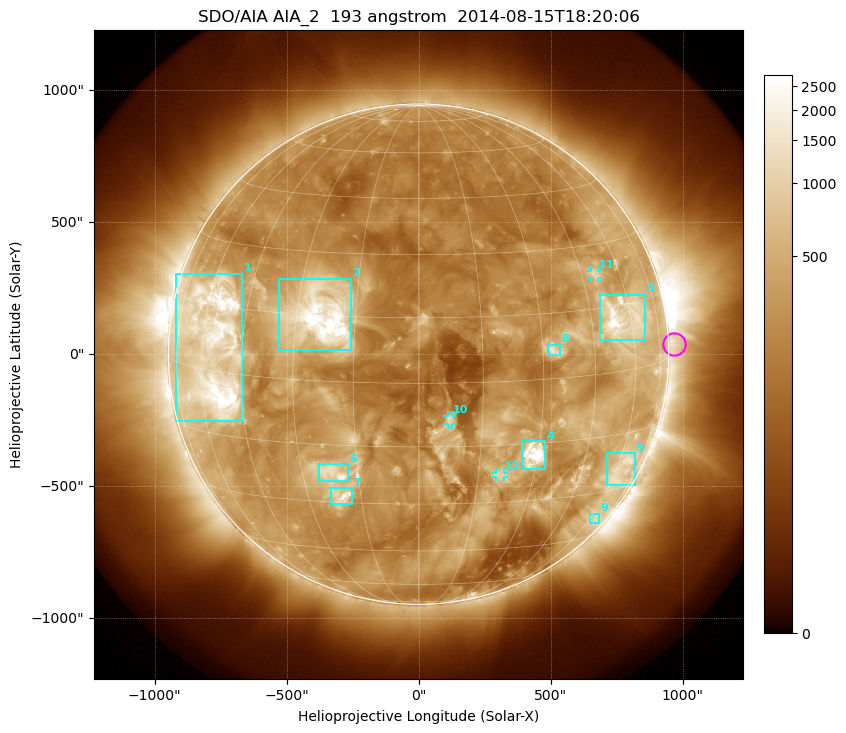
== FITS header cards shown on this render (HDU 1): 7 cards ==
TELESCOP= 'SDO/AIA'
INSTRUME= 'AIA_2'
WAVELNTH=                  193
WAVEUNIT= 'angstrom'
DATE-OBS= '2014-08-15T18:20:06.84'
CTYPE1  = 'HPLN-TAN'
CTYPE2  = 'HPLT-TAN'

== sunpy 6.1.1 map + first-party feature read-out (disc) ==
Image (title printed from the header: SDO/AIA AIA_2  193 angstrom  2014-08-15T18:20:06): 1024 x 1024 px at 2.4 arcsec/px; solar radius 948 arcsec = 395 px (full disc in frame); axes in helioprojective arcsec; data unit not stated in the header (colour bar unlabelled)
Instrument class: DISC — disc imager (sunpy class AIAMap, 193 A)
Bright regions (active regions / flare kernels): reference = the median radial profile (limb darkening/brightening removed); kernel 9 px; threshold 5 sigma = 675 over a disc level ~263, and >= 1.15x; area >= 12 px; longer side >= 9 px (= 22 arcsec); searched inside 0.97 R_sun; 12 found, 12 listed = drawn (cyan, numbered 1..; 3 of them under ~33 arcsec drawn as corner ticks so the feature stays visible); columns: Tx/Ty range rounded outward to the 5 arcsec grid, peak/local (2 s.f.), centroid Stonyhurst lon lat
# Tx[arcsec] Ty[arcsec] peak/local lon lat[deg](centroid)
1 -920..-665 -255..305 14 -55 +5
2 -530..-255 15..285 18 -23 +15
3 685..860 55..225 12 +57 +12
4 390..480 -435..-325 14 +29 -18
5 715..820 -495..-375 4.6 +62 -24
6 -380..-265 -480..-415 7.1 -22 -22
7 -330..-250 -570..-505 7.1 -20 -28
8 490..540 -5..35 5.2 +33 +6
9 650..685 -640..-605 3.2 +64 -38
10 110..130 -270..-230 5.6 +7 -9
11 650..680 290..320 4.1 +50 +23
12 295..325 -465..-445 3.6 +21 -22
Off-limb structures (1.02-1.3 R_sun): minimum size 162 px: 2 found; the strongest spans PA ~225..300 deg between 1.02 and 1.3 R_sun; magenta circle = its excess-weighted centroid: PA ~270 deg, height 1.02 R_sun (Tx ~965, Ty ~40 arcsec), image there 2.2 x the reference